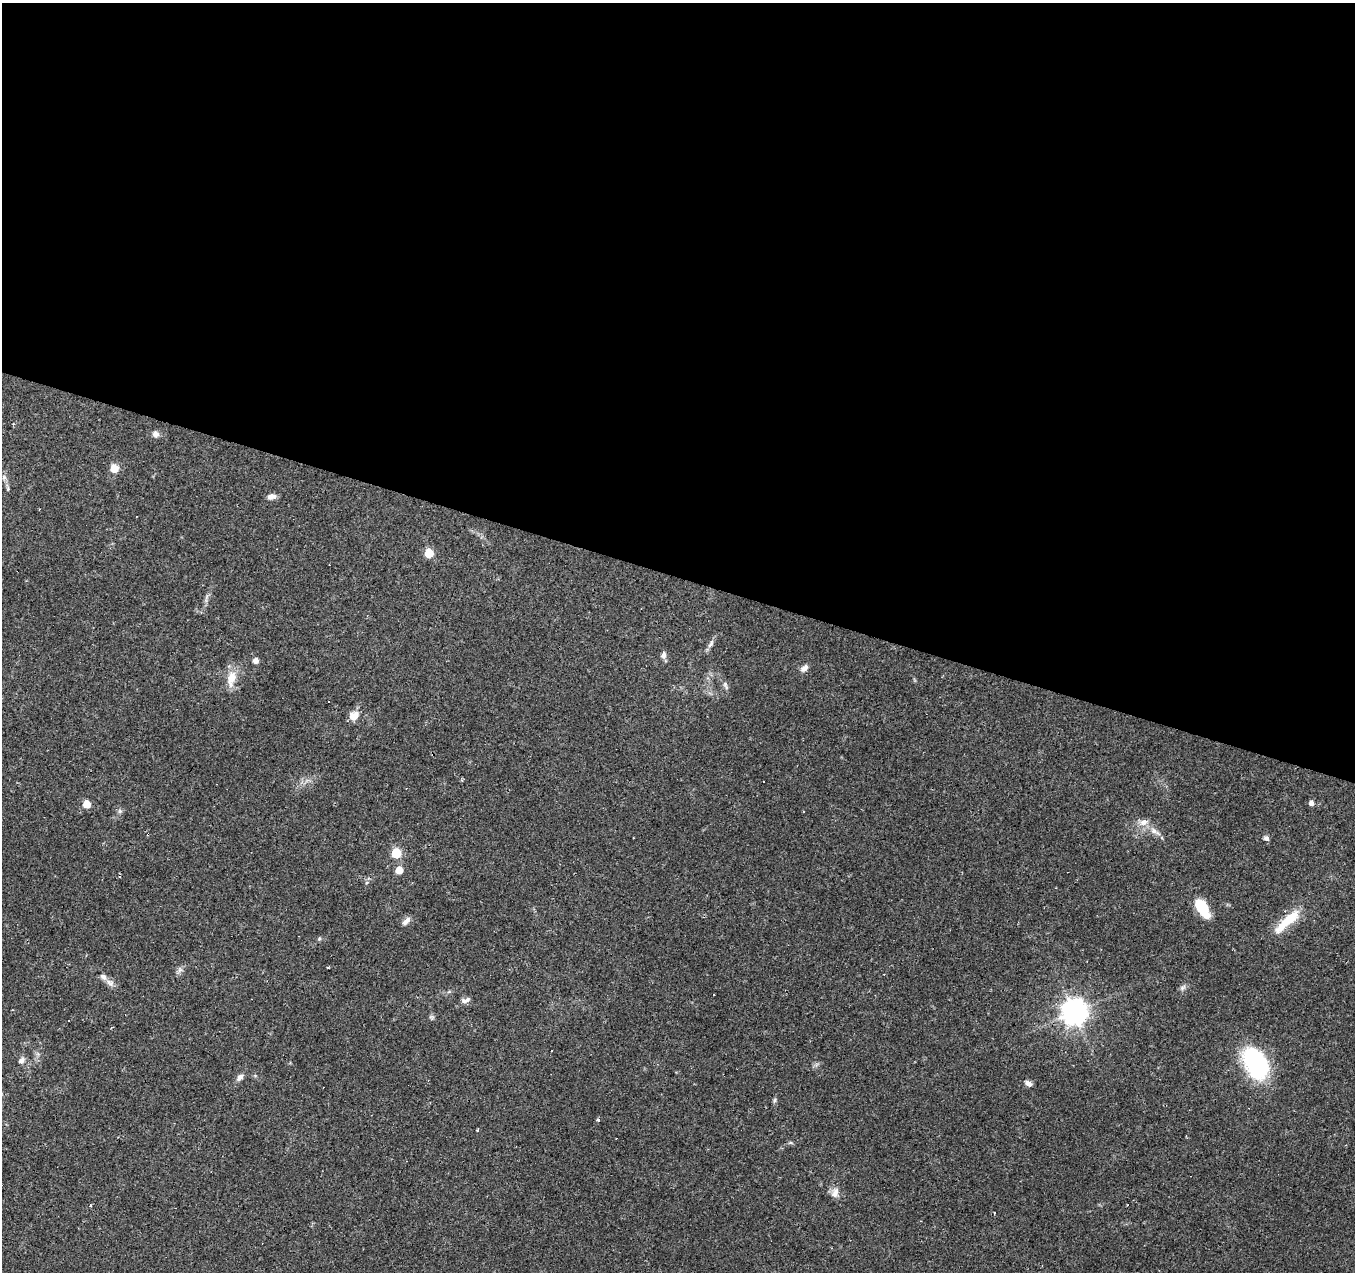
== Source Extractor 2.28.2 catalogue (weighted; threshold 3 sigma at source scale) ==
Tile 3 of 4 x 4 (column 3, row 1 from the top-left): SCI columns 2706-4058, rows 4022-5291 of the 5415 x 5566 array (HDU 1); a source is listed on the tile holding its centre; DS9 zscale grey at full resolution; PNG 1357 x 1274 px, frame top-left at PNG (2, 3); no overlay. Shown black and unused: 45% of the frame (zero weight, under 2 of 3 exposures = <1% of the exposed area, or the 3 px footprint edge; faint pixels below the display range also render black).
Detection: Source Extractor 2.28.2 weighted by HDU 2 'WHT'; one run over the whole footprint, this tile lists its part. Background 0.0886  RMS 0.0067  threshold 0.0302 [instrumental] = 3 sigma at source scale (4.5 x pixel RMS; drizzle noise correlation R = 1.50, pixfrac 1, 0.0396/0.0396 arcsec/px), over >= 5 px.
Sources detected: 55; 1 inside a brighter object's white glare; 10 cosmic-ray / hot-pixel residue — not listed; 1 inside a brighter listed object's ellipse — not listed separately; the other 43 listed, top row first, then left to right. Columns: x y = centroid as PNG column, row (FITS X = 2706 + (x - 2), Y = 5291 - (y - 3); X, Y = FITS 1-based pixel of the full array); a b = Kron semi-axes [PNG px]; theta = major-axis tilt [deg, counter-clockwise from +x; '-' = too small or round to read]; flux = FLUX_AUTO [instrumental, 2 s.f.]
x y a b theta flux
156 434 8 8 - 2.8
114 468 5 5 - 20
4 477 8 6 -70 1.7
8 489 7 5 -84 1.2
271 497 10 7 13 3.6
136 517 2 2 - 0.45
429 553 5 5 - 23
711 644 15 5 54 2.6
663 655 9 6 83 2.7
255 661 6 6 - 2.9
804 668 10 7 40 3.3
231 678 24 10 79 10
724 684 6 4 69 1.2
329 702 3 2 - 0.89
354 716 11 10 - 6.7
763 782 3 2 - 0.87
1311 803 5 5 - 3.3
87 804 5 5 - 12
120 811 6 5 - 1.3
1144 822 11 8 -18 4.4
1153 831 9 8 - 3.6
1266 838 7 6 - 1.9
396 853 6 5 - 33
399 870 5 5 - 8.8
1202 908 20 9 -58 25
406 921 12 6 44 3.2
1287 921 42 11 42 20
180 970 8 6 45 2.1
110 983 12 8 -34 3.3
1183 988 9 6 27 1.9
714 995 3 2 - 0.86
464 1001 9 7 -24 2.5
1074 1012 9 8 - 680
431 1017 7 6 - 1.3
21 1060 9 7 49 2.8
1255 1064 32 21 -47 73
240 1077 10 7 50 2.7
1028 1083 8 6 -34 3
774 1100 8 4 81 1.3
598 1120 4 3 - 1.5
477 1130 3 3 - 1.1
835 1193 15 9 72 4.4
994 1213 3 2 - 0.52